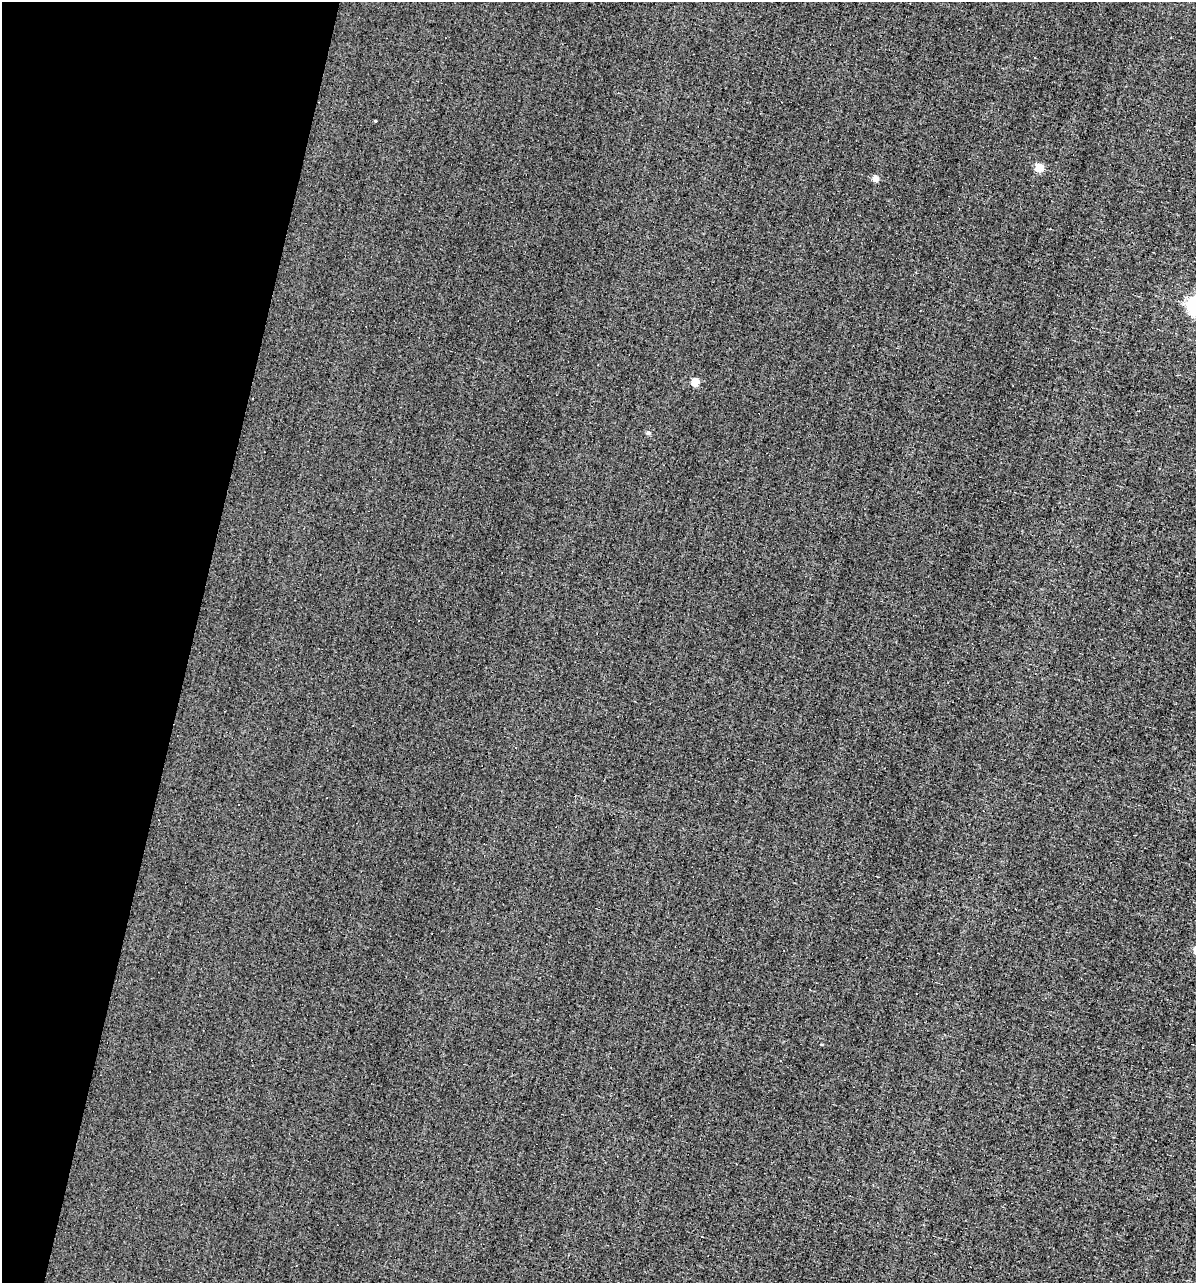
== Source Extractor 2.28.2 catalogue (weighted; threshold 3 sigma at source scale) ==
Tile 9 of 4 x 4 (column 1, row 3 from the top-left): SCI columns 114-1307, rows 1282-2562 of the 5129 x 5124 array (HDU 1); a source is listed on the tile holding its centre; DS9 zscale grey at full resolution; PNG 1198 x 1285 px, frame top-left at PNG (2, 2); no overlay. Shown black and unused: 16% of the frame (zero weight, under 3 of 4 exposures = <1% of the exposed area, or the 3 px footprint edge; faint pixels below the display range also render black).
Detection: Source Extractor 2.28.2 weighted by HDU 2 'WHT'; one run over the whole footprint, this tile lists its part. Background -0.00277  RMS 0.056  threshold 0.251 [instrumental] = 3 sigma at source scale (4.5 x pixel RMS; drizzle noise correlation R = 1.50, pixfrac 1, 0.05/0.05 arcsec/px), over >= 5 px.
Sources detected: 7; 1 cosmic-ray / hot-pixel residue — not listed; the other 6 listed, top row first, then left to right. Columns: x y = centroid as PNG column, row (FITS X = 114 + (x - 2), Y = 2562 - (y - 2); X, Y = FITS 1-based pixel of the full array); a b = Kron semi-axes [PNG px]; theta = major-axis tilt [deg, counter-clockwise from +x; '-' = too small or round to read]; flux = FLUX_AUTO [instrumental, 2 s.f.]
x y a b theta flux
375 121 3 2 - 5
1039 167 5 5 - 230
875 178 4 4 - 95
1194 305 6 6 - 2300
695 382 5 4 - 190
648 433 5 4 - 16
Isophote crosses this tile's border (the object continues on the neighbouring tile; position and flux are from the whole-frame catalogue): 1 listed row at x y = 1194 305